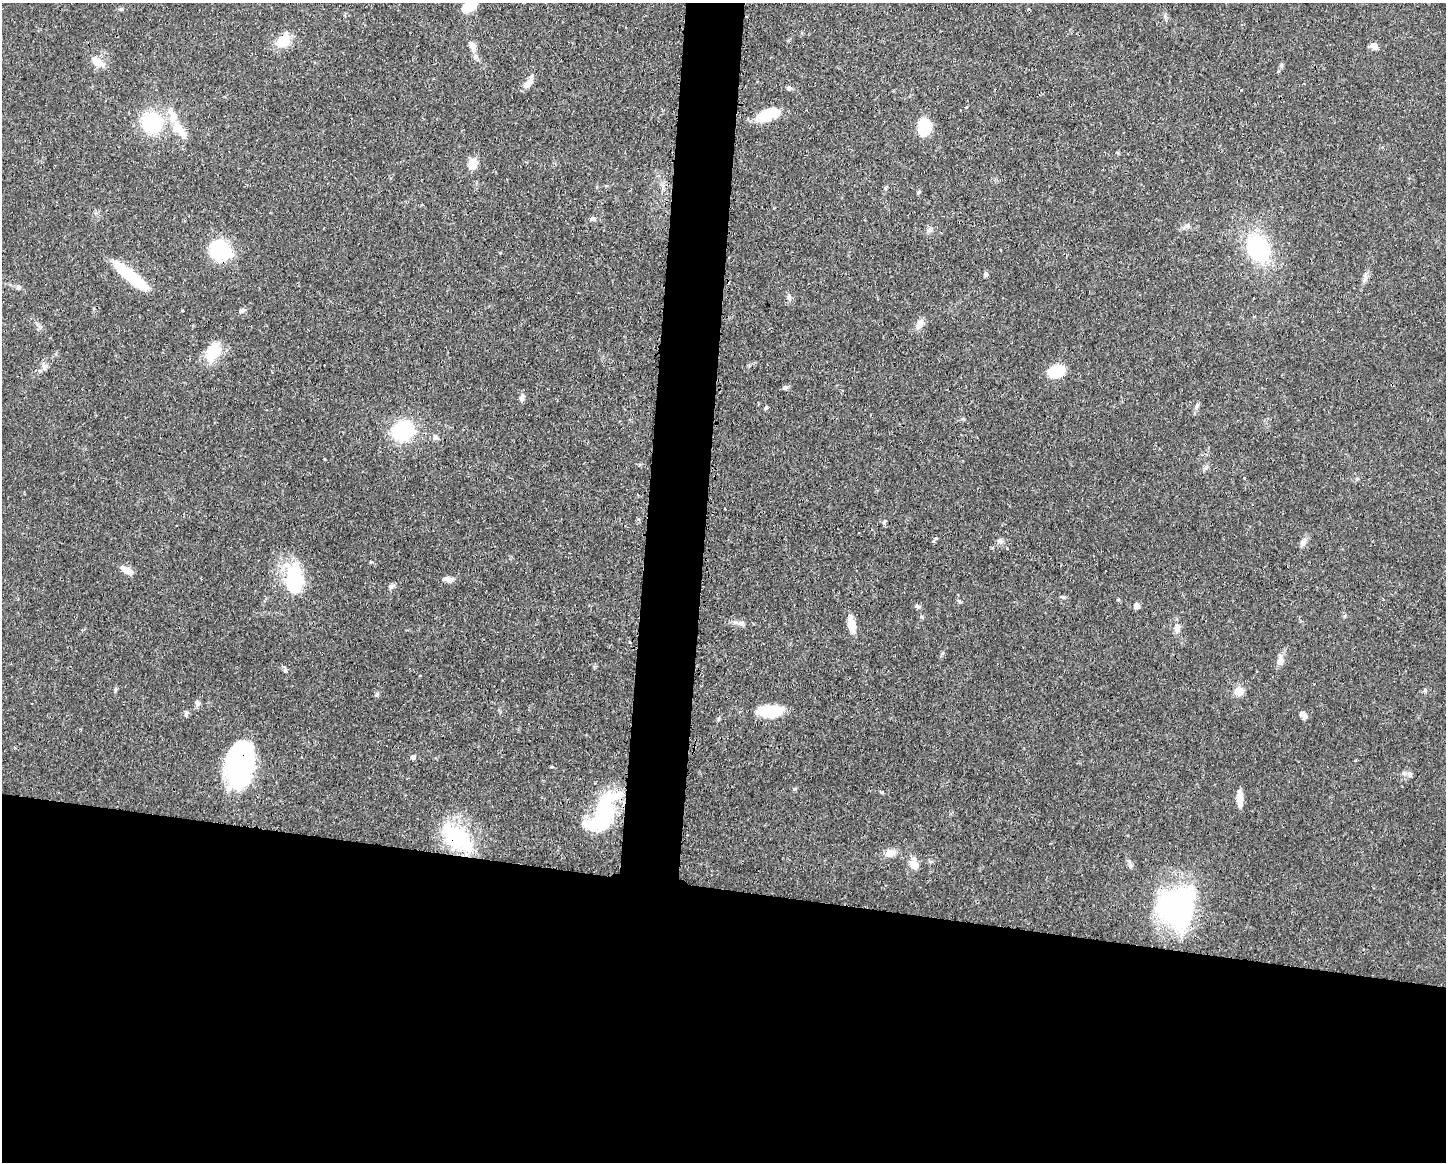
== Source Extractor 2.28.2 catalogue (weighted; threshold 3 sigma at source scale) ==
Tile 11 of 3 x 4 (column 2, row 4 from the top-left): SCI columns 1562-3005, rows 2-1161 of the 4679 x 4643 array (HDU 1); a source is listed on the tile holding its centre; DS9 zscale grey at full resolution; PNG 1448 x 1164 px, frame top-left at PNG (2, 3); no overlay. Shown black and unused: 27% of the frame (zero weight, under 3 of 4 exposures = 1% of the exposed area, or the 3 px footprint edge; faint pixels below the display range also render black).
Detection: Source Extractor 2.28.2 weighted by HDU 2 'WHT'; one run over the whole footprint, this tile lists its part. Background 0.0565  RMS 0.0033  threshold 0.0147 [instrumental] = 3 sigma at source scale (4.5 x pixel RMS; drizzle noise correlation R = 1.50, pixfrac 1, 0.05/0.05 arcsec/px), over >= 5 px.
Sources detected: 86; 3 inside a brighter object's white glare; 2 cosmic-ray / hot-pixel residue — not listed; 4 inside a brighter listed object's ellipse — not listed separately; the other 77 listed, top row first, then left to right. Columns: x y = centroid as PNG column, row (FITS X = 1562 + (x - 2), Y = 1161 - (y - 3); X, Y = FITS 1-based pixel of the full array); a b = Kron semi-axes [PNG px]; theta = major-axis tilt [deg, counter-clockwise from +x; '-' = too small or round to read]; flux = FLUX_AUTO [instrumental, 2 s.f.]
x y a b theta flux
470 6 17 9 33 8.2
283 41 16 12 49 6.8
472 46 15 8 -63 2
1374 46 9 6 -44 2.2
97 62 17 10 -33 3.6
528 83 17 7 48 2.5
789 88 6 5 - 0.68
966 107 3 3 - 0.37
767 115 25 11 21 10
152 122 24 23 - 20
924 126 15 10 88 14
181 131 30 10 -56 5.9
1118 153 6 3 -72 0.35
472 164 11 9 57 4.5
593 219 7 6 - 0.78
1187 226 10 6 23 1.2
1258 249 20 16 -60 32
220 250 22 18 -43 21
986 274 6 5 - 0.82
131 276 43 9 -40 17
1365 278 10 6 79 1.3
18 287 6 6 - 0.82
789 298 9 5 -81 0.99
182 310 3 2 - 0.35
242 310 9 5 28 0.77
920 324 14 8 63 2.4
212 352 24 15 64 8.5
44 366 9 7 71 1.3
1057 371 13 10 20 13
785 387 7 6 - 0.75
522 398 8 6 85 1.1
1197 406 9 5 61 0.87
766 408 5 4 - 0.52
403 431 21 18 20 22
436 437 7 6 - 0.95
1206 467 8 4 45 0.79
725 509 2 2 - 0.26
884 522 8 4 70 0.59
872 529 3 3 - 0.96
936 538 3 3 - 0.8
1000 541 8 6 2 1
933 542 3 3 - 1
1303 542 12 7 54 1.4
1007 548 3 3 - 0.4
127 570 13 6 -28 3.7
448 579 12 6 -7 1.8
295 580 26 15 -88 26
391 587 7 6 - 0.8
960 601 5 4 - 0.47
917 606 7 5 -16 0.67
1136 606 7 6 - 1.4
922 617 6 3 -70 0.39
741 623 12 6 11 1.3
852 625 18 7 -78 5
1177 628 12 9 81 2
1280 661 10 7 88 2.6
420 676 3 3 - 0.42
115 690 6 4 89 0.48
1425 690 6 4 72 0.45
1239 691 5 5 - 11
377 694 6 5 - 0.56
197 703 8 6 -89 1.1
771 711 27 12 3 11
186 714 8 5 63 0.71
1303 715 9 7 -39 1.5
413 757 5 5 - 0.93
241 765 41 22 83 71
1410 774 8 7 - 1.1
794 789 5 5 - 0.44
882 792 4 4 - 0.39
1240 798 18 6 -88 3.7
606 810 38 24 32 19
457 838 42 23 -39 27
890 853 15 10 10 2.5
914 864 7 7 - 5.2
1130 866 7 6 - 0.86
1177 907 43 38 64 61
Overlapping masked pixels (flux is a lower limit): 3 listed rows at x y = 283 41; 241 765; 457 838
Isophote crosses this tile's border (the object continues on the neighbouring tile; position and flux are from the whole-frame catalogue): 1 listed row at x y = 470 6
Unlisted compact peaks at least as high as the median listed source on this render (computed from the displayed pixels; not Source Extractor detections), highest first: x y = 285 670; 371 562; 1063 597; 919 192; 1281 65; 1118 600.